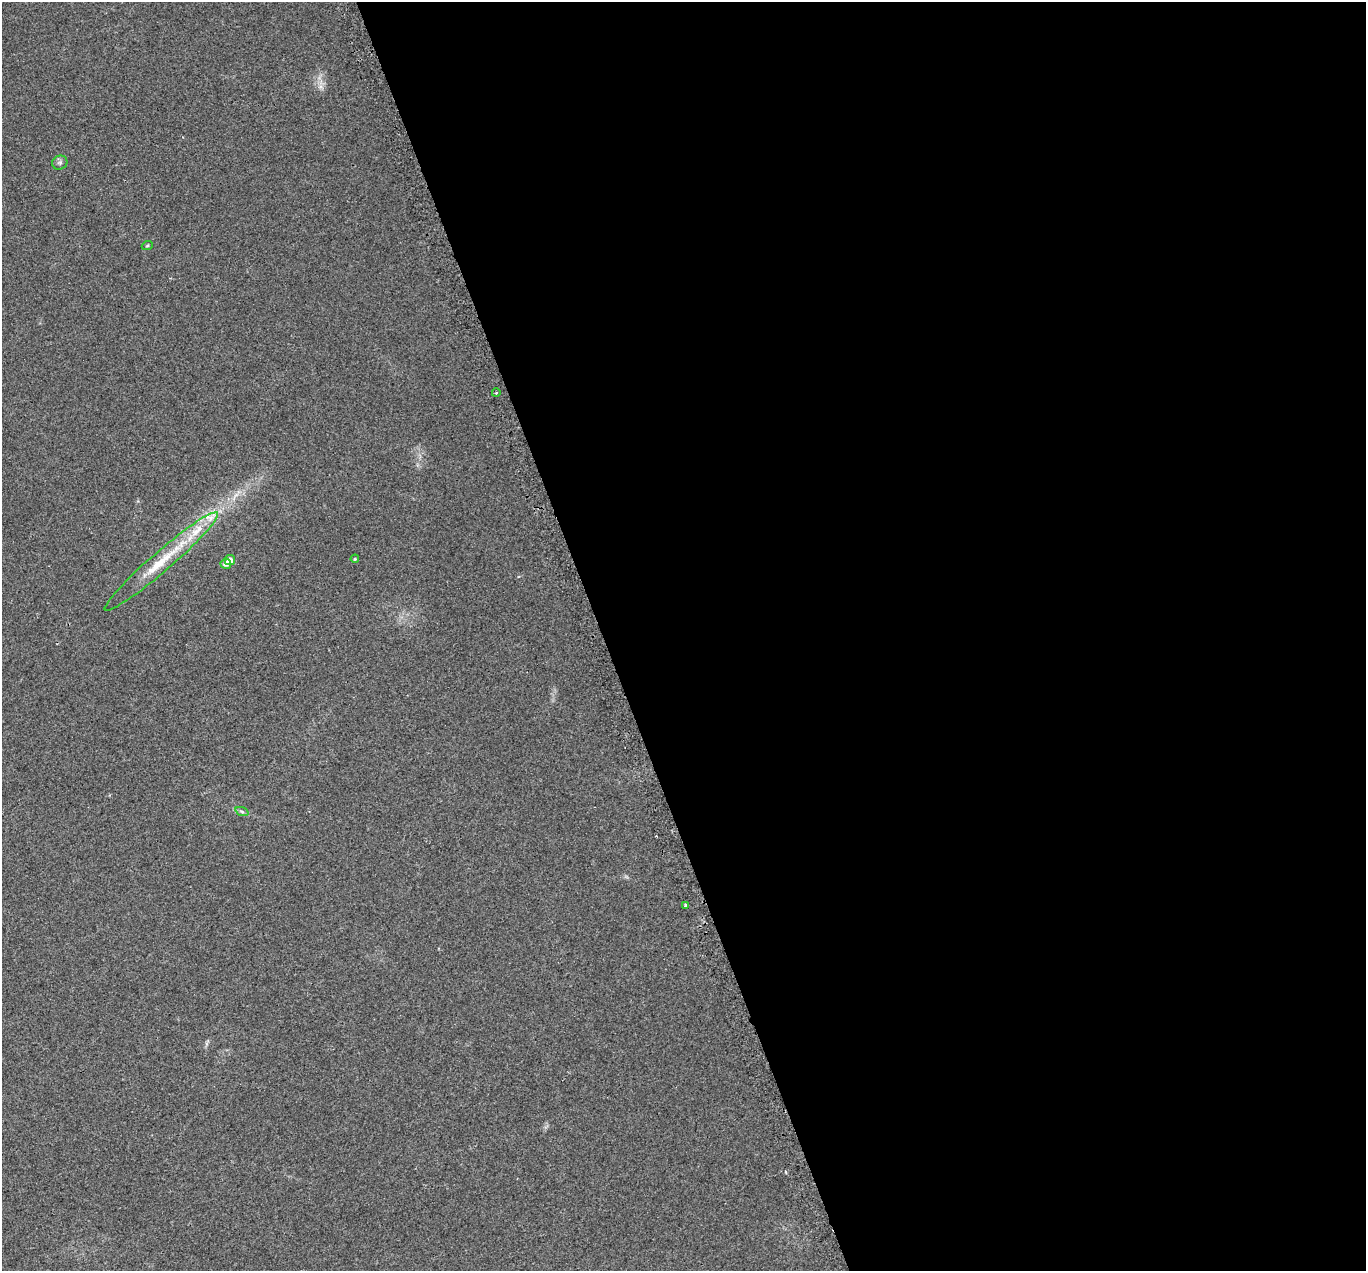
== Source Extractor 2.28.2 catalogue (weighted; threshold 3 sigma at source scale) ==
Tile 8 of 4 x 4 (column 4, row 2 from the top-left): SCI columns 4124-5487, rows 2703-3971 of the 5518 x 5351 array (HDU 1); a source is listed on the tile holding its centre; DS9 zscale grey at full resolution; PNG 1368 x 1273 px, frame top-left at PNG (2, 2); each listed source drawn as its Kron ellipse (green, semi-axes under 4 px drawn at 4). Shown black and unused: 56% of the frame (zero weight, under 2 of 3 exposures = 3% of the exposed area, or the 3 px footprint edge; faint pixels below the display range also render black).
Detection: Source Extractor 2.28.2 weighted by HDU 2 'WHT'; one run over the whole footprint, this tile lists its part. Background 0.0227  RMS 0.0068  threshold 0.0304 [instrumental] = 3 sigma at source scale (4.5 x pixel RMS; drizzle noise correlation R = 1.50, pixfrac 1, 0.0396/0.0396 arcsec/px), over >= 5 px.
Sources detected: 12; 1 cosmic-ray / hot-pixel residue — neither listed nor drawn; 2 inside a brighter listed object's ellipse — not listed separately; the other 9 listed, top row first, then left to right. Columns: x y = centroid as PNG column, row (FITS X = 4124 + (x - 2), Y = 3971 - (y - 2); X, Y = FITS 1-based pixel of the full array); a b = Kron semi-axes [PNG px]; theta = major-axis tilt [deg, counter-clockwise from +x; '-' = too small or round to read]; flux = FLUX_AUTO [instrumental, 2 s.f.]
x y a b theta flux
60 163 8 6 26 1.6
147 246 6 3 19 0.7
496 393 4 3 - 0.57
355 559 4 3 - 0.73
230 560 5 5 - 6.8
161 561 74 10 41 27
226 564 5 5 - 3.2
242 812 7 4 -20 1.2
685 905 3 3 - 0.97